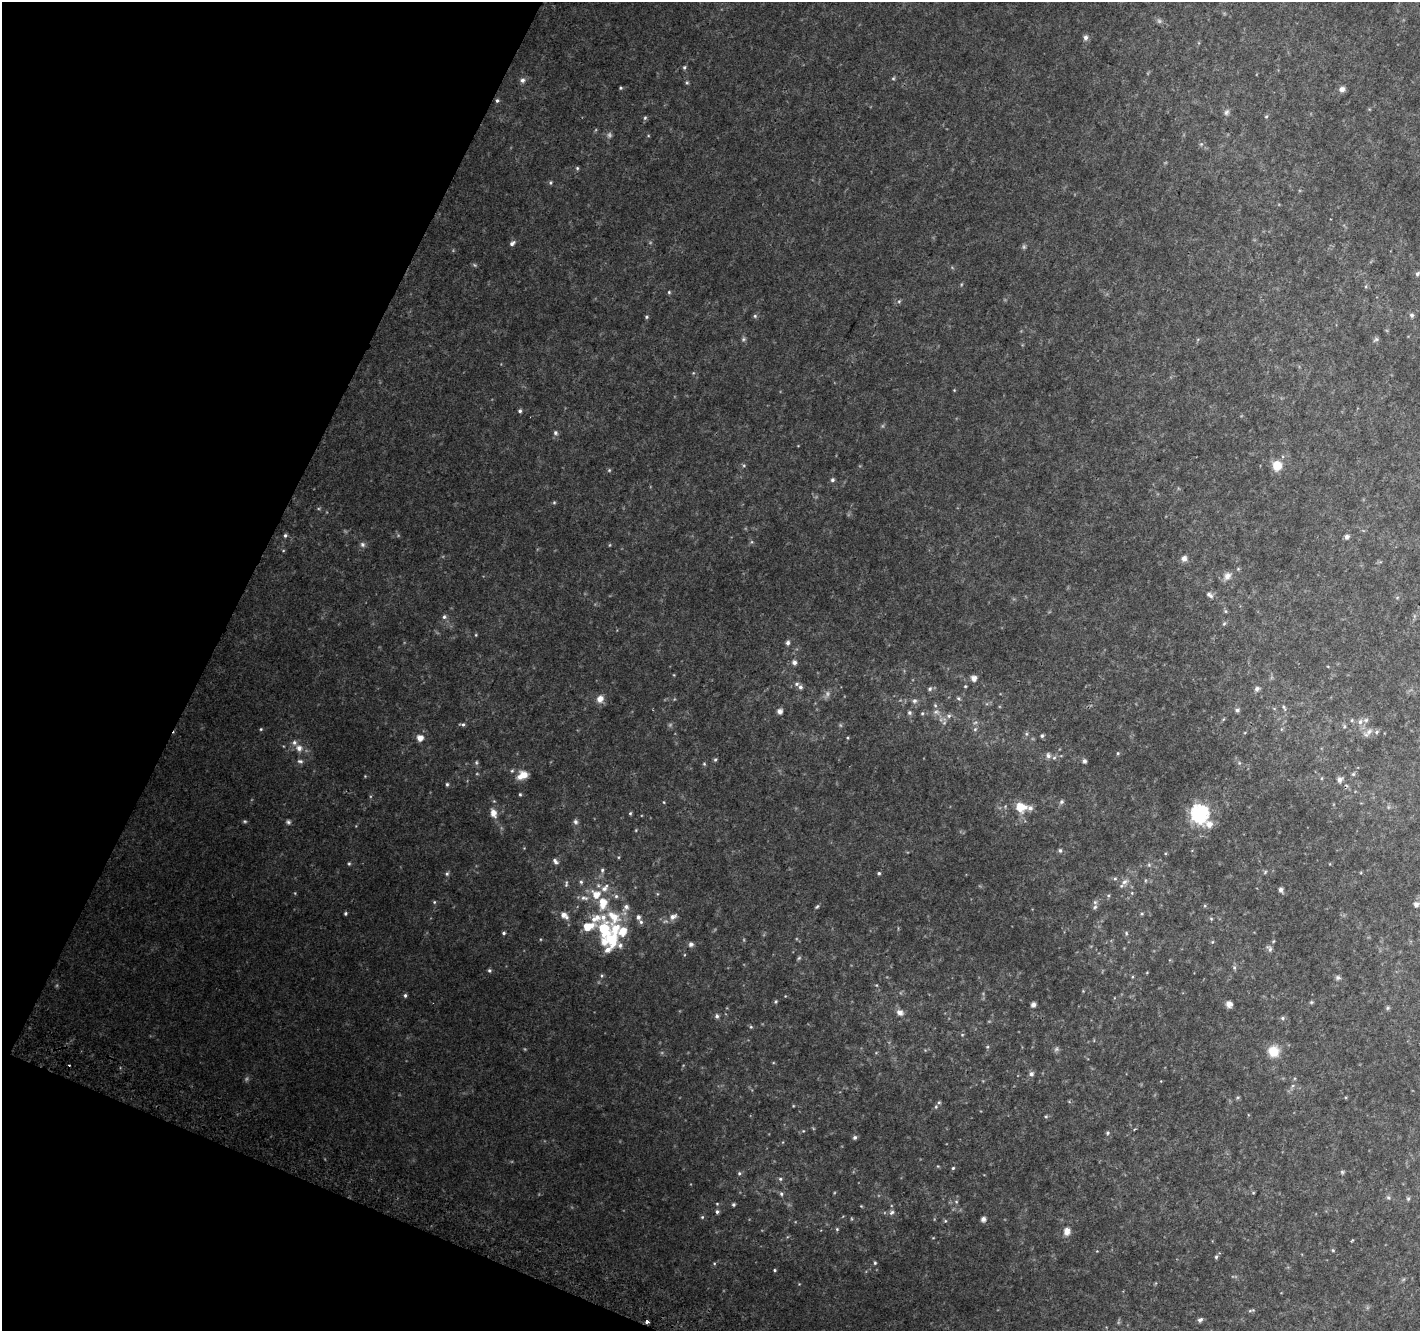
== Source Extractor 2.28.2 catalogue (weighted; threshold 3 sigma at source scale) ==
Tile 9 of 4 x 4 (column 1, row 3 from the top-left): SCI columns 35-1452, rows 1638-2966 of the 5725 x 5871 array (HDU 1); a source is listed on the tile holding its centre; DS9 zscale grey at full resolution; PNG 1422 x 1333 px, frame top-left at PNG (2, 2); no overlay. Shown black and unused: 20% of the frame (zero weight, under 2 of 3 exposures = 2% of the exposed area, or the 3 px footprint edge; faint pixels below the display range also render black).
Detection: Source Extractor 2.28.2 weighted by HDU 2 'WHT'; one run over the whole footprint, this tile lists its part. Background 0.0861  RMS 0.012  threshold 0.0527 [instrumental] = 3 sigma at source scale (4.5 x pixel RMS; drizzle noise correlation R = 1.50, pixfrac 1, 0.0396/0.0396 arcsec/px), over >= 5 px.
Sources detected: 188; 6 too faint to see at this stretch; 1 cosmic-ray / hot-pixel residue — not listed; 12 inside a brighter listed object's ellipse — not listed separately; the other 169 listed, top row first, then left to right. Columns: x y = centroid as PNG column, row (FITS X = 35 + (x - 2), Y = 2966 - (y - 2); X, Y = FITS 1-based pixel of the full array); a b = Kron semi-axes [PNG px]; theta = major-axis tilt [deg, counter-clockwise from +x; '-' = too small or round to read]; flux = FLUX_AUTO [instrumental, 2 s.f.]
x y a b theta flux
1085 37 7 6 - 3.1
684 67 5 4 - 1.5
522 80 6 6 - 3.2
687 83 6 4 0 1.2
621 88 4 4 - 1.2
1342 89 7 7 - 4.5
497 100 5 4 - 1.7
1226 112 8 6 52 2.8
1266 116 5 3 - 1.1
645 118 6 5 - 1.5
577 168 5 5 - 1.4
550 183 5 4 - 1.4
512 243 8 5 44 3
1417 274 7 5 46 2.4
669 292 5 4 - 1.2
899 301 6 3 19 1.5
1412 315 6 6 - 2.3
755 316 6 5 - 1.7
646 317 5 4 - 1.5
1376 339 6 6 - 2.1
520 411 5 4 - 2
555 433 6 6 - 2.4
1277 466 9 8 - 18
609 470 5 5 - 1.3
832 480 6 5 - 2.2
554 502 5 4 - 1.2
285 535 5 4 - 1.8
1347 537 6 5 - 3.3
362 544 7 6 - 2.9
1184 558 8 7 - 4.3
1227 576 11 9 56 6.1
1210 595 10 5 -36 3.2
444 617 6 6 - 2.4
1224 624 6 4 3 1.3
476 635 5 3 - 0.9
788 643 6 5 - 2.9
794 662 6 5 - 3.9
974 678 5 5 - 6.7
965 686 4 4 - 1.1
800 687 6 5 - 2.7
930 689 6 5 - 2.3
1257 689 7 6 - 2.7
958 698 5 5 - 1.6
600 699 9 8 - 7.4
914 701 7 6 - 2.9
1284 707 8 3 -61 1.7
1237 710 6 5 - 2.4
780 711 5 5 - 5.3
936 712 9 6 0 4
909 713 6 6 - 2.3
922 713 5 4 - 1.5
949 716 7 5 22 3
1352 720 5 3 - 1.2
1360 722 8 6 74 3.8
463 724 7 4 -4 1.9
1344 726 6 4 -73 1.5
261 729 4 4 - 1.1
975 729 5 4 - 1.5
1369 732 10 6 52 4.2
1377 732 7 5 24 2.2
1042 736 5 4 - 1.8
420 738 6 6 - 8.3
299 748 8 8 - 6.1
1118 753 5 4 - 1.2
1048 755 7 6 - 3.2
1054 758 6 5 - 2.1
715 760 5 4 - 1.6
300 761 9 5 -7 2.7
1084 761 5 4 - 2.9
476 762 6 4 90 1.4
1239 763 5 4 - 1.3
704 764 5 4 - 1.2
1353 774 5 5 - 1.4
523 775 13 9 26 12
365 776 4 4 - 0.81
1340 779 6 6 - 4.4
447 784 5 4 - 1.5
520 794 4 3 - 1.2
664 802 4 3 - 0.83
1062 802 7 6 - 2.1
1021 807 12 9 -17 18
493 813 9 6 -72 8.3
630 813 5 4 - 1.3
1200 813 9 7 -55 340
245 821 6 4 -20 1.5
288 822 6 5 - 2.2
576 822 7 6 - 2.6
636 830 5 3 - 0.86
1060 850 6 5 - 2
555 861 8 5 -50 3.1
349 864 4 4 - 1.3
1149 865 5 4 - 1.4
602 870 6 5 - 2
1265 872 6 3 72 1.1
879 873 5 4 - 1.5
447 874 6 4 68 1.9
1115 878 6 4 1 1.4
581 882 5 5 - 1.8
1124 882 9 7 31 4.3
566 884 9 4 79 1.9
605 888 13 8 47 7.3
1281 890 5 5 - 3.6
596 894 10 9 - 13
616 896 6 6 - 2.3
584 898 12 6 -6 4.9
434 902 5 4 - 1.2
1416 904 5 5 - 4.4
626 907 8 7 - 4.1
817 907 7 4 44 1.5
1095 907 6 5 - 2
345 913 4 4 - 1.5
564 915 12 7 -36 6.9
613 917 19 13 -49 23
638 917 5 4 - 3.2
673 917 10 7 21 5.5
596 918 17 10 23 15
1211 919 6 4 -2 1.2
641 922 5 5 - 2.1
588 926 11 7 19 21
604 929 12 10 -82 37
504 933 4 3 - 1.6
1126 933 5 5 - 1.4
612 940 20 14 -83 26
1212 942 5 3 - 0.95
691 944 7 6 - 2.7
1270 949 9 6 -61 3
1234 967 6 5 - 1.9
489 970 5 5 - 1.9
1338 978 7 6 - 2.5
405 995 6 4 89 1.9
776 1002 6 4 70 1.3
1311 1002 6 4 -44 1.2
1229 1004 7 6 - 4.7
1033 1005 6 5 - 2.9
1388 1008 5 5 - 1.5
900 1013 9 7 -33 5.4
717 1016 6 5 - 2.5
1282 1018 6 5 - 1.8
751 1027 5 4 - 1.3
962 1034 5 3 - 0.97
1056 1049 7 5 46 2.4
1273 1051 13 12 - 17
1031 1074 7 6 - 2.8
936 1107 6 5 - 1.9
1046 1116 5 3 - 1.2
1108 1133 5 4 - 1.5
855 1137 6 5 - 2.3
953 1168 4 4 - 1.3
1342 1172 6 5 - 1.6
739 1173 5 5 - 1.6
780 1179 6 5 - 1.6
1253 1193 5 3 - 0.9
781 1194 6 4 -68 2
1388 1197 6 5 - 1.7
1408 1199 5 5 - 1.5
733 1205 4 4 - 1.7
717 1212 5 4 - 2.2
892 1212 7 6 - 2.7
702 1217 5 5 - 1.3
983 1219 5 4 - 4.7
945 1221 5 4 - 1.2
837 1229 5 5 - 1.2
1067 1231 10 7 88 7.4
1333 1250 5 4 - 1.2
1216 1257 5 4 - 1.6
875 1263 4 4 - 1.3
775 1270 4 3 - 1.1
1200 1320 7 5 22 2.6
647 1322 3 3 - 5.9
Overlapping masked pixels (flux is a lower limit): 1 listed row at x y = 647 1322